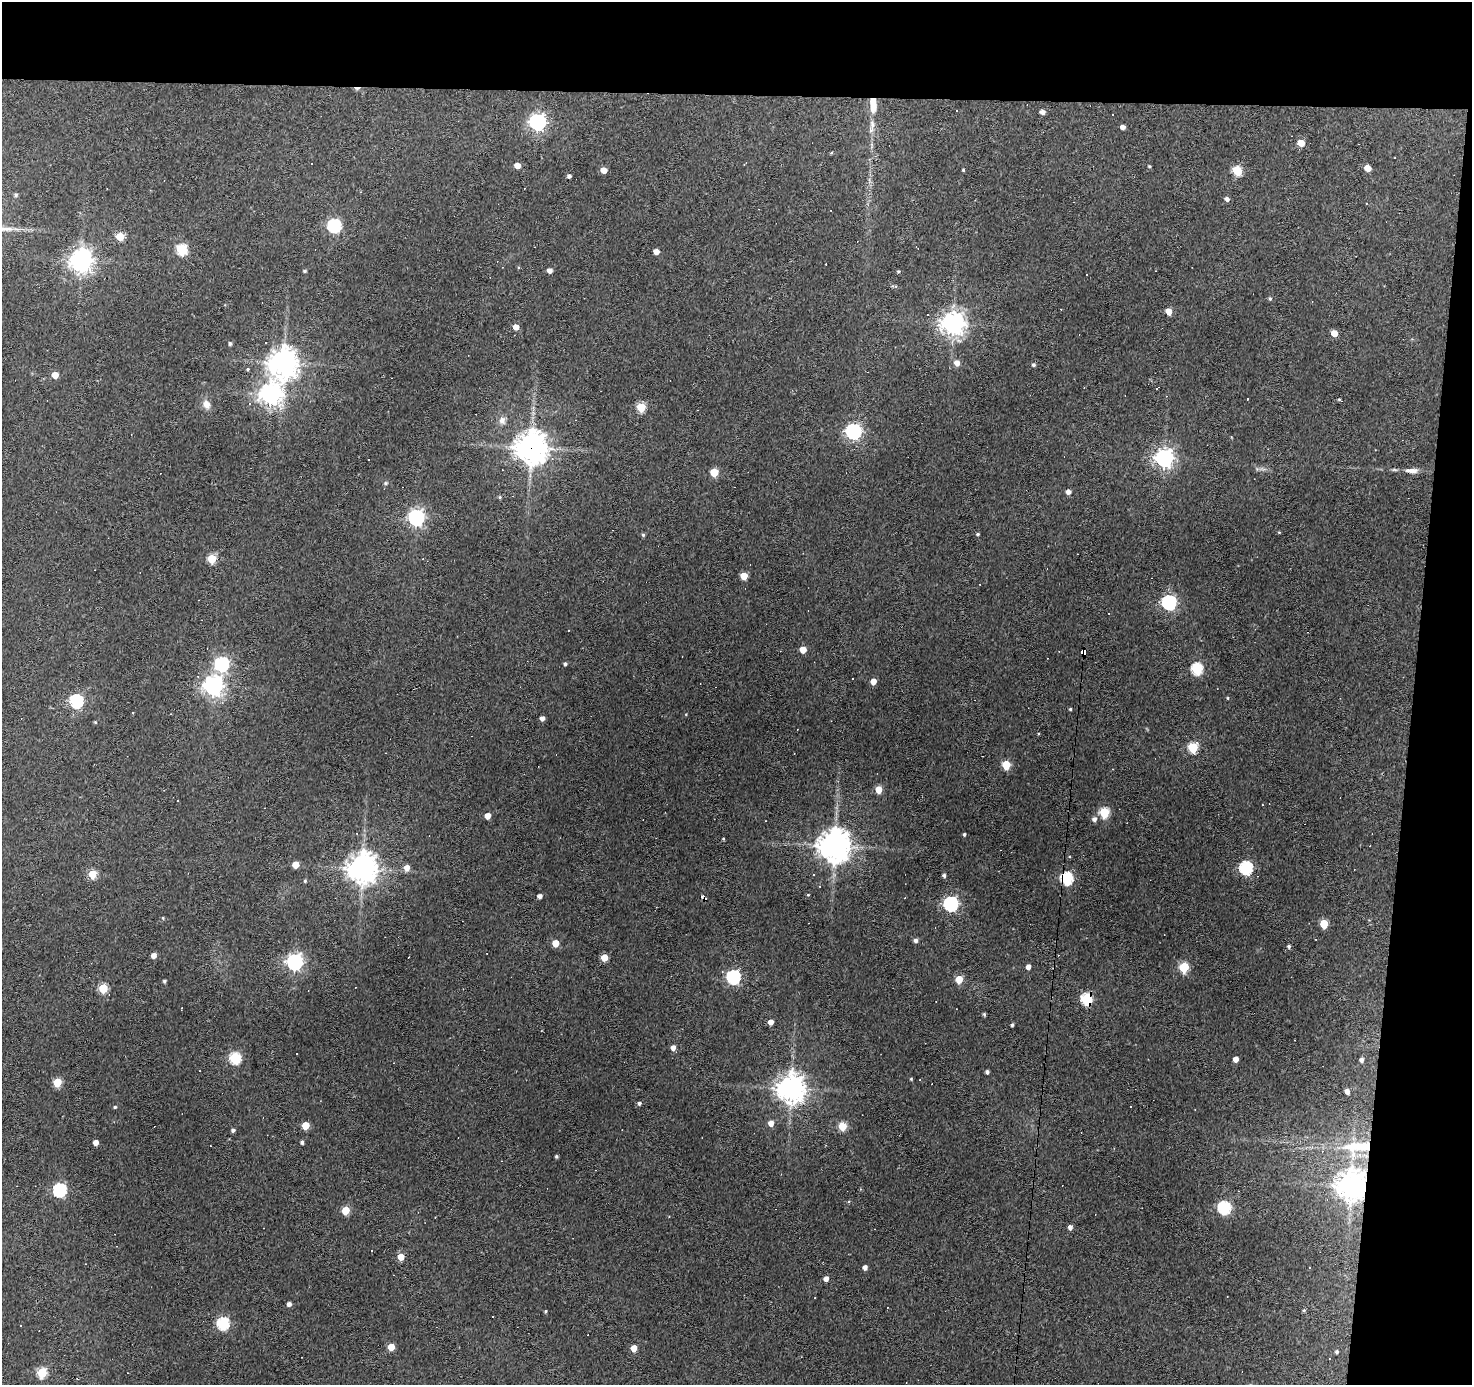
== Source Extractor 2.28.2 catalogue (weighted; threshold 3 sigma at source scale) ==
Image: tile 3 of 3 x 3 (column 3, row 1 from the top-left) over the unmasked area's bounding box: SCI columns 2942-4411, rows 2955-4337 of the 4411 x 4436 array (HDU 1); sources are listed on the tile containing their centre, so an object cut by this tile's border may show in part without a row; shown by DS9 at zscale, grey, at full resolution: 1 PNG px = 1 image px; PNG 1474 x 1387 px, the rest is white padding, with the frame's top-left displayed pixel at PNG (2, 2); no overlay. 11% of this frame is shown black and not used: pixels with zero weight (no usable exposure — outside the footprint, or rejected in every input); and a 3 px margin inside the footprint's outer edge (the drizzle kernel's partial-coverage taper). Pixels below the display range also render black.
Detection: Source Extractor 2.28.2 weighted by HDU 2 'WHT'; one run over the whole footprint, this tile lists its part. Background 0.112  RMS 0.0086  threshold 0.0389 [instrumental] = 3 sigma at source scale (4.5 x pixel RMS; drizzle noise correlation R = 1.50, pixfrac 1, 0.05/0.05 arcsec/px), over >= 5 px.
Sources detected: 197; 42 cosmic-ray / hot-pixel residue — not listed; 1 inside a brighter listed object's ellipse — not listed separately; the other 154 listed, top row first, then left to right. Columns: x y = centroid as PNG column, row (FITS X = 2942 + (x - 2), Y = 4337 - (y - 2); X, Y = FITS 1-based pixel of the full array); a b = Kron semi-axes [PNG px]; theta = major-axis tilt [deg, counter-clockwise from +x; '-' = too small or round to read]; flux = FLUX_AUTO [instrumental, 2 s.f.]
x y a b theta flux
873 105 18 7 -88 14
956 110 3 3 - 4.2
1042 112 5 4 - 3.8
1112 114 2 2 - 0.73
537 122 7 6 - 310
872 126 22 6 82 7.1
1123 127 4 4 - 4
1301 143 5 5 - 14
831 153 4 3 - 0.8
312 163 3 3 - 1.7
517 165 5 5 - 8
1149 166 4 3 - 0.93
1367 168 5 5 - 11
604 170 5 5 - 9
963 170 3 3 - 1
1237 171 6 5 - 45
569 176 4 4 - 2.4
16 195 5 4 - 1.5
1227 199 5 4 - 2.8
1366 203 3 2 - 0.56
334 226 6 6 - 140
120 236 5 5 - 21
182 249 6 5 - 64
656 252 5 4 - 6
81 260 8 7 - 730
549 270 4 4 - 4.6
305 271 4 3 - 1.3
898 271 4 4 - 1.2
1086 275 3 3 - 2.4
892 286 6 5 - 1.5
1270 299 5 4 - 1.3
1312 302 3 2 - 0.6
1169 311 5 4 - 11
953 324 8 8 - 690
516 327 5 4 - 8
1334 333 5 4 - 14
230 343 4 4 - 1.7
283 363 10 10 - 990
957 363 6 5 - 6.3
1033 365 5 4 - 1.8
248 369 4 4 - 0.97
55 375 5 5 - 13
270 394 8 8 - 610
1247 399 3 2 - 0.75
1339 399 4 4 - 0.96
206 404 10 8 -69 6.2
641 407 5 5 - 40
502 420 10 8 -82 4.8
853 431 6 6 - 240
531 447 11 10 - 1200
1164 458 7 7 - 450
1411 471 18 7 -2 6.2
714 472 5 5 - 23
386 483 6 5 - 1.3
1068 492 5 5 - 4.1
500 497 5 4 - 1
416 517 7 6 - 290
1279 532 3 3 - 0.71
978 534 4 3 - 1.1
643 535 5 4 - 1.4
212 559 5 5 - 34
744 576 5 5 - 16
1169 602 6 6 - 200
568 631 3 2 - 0.63
803 650 5 5 - 11
1084 652 6 4 87 200
222 664 6 6 - 160
565 664 4 4 - 1.8
1197 669 6 5 - 85
873 681 5 4 - 7.5
213 686 7 7 - 520
1227 698 4 3 - 0.7
76 701 6 6 - 140
1070 709 3 3 - 1
542 718 4 4 - 4.2
95 722 4 3 - 0.81
1193 747 5 5 - 59
1006 765 5 5 - 30
878 790 5 5 - 15
178 800 2 2 - 0.56
1104 813 6 5 - 56
487 816 5 4 - 7.8
1094 819 6 6 - 3.3
964 834 4 3 - 1.3
723 839 4 3 - 0.79
835 846 10 10 - 1300
295 865 5 5 - 14
363 868 10 9 - 1100
407 868 6 5 - 7.2
1246 868 6 6 - 130
92 874 5 5 - 32
944 875 4 3 - 2.4
1066 878 6 6 - 120
305 881 5 4 - 1.1
808 895 4 3 - 0.74
540 896 4 4 - 3.7
951 904 6 6 - 210
163 918 5 3 - 0.79
1324 924 5 5 - 32
915 940 4 4 - 2.9
555 943 5 5 - 14
1289 946 5 4 - 1.6
154 955 5 4 - 5.8
604 957 5 5 - 16
295 962 7 6 - 290
1028 967 4 4 - 4.3
1184 967 6 5 - 48
733 977 6 6 - 150
959 979 5 5 - 20
164 981 4 3 - 1.5
103 988 5 5 - 44
1086 999 5 5 - 84
1090 1000 7 3 85 120
984 1014 4 3 - 1.5
771 1022 4 4 - 6.3
1012 1025 3 3 - 1.7
673 1048 5 4 - 5.2
235 1058 6 5 - 83
1235 1059 4 4 - 7
1361 1060 6 5 - 3
987 1072 4 3 - 2.1
911 1079 4 3 - 0.9
57 1082 5 5 - 33
791 1088 9 9 - 1000
1347 1091 5 4 - 4.7
639 1103 5 4 - 2.1
115 1107 4 4 - 1.1
1131 1107 3 2 - 1
771 1123 5 5 - 6.4
305 1125 5 5 - 21
842 1126 5 5 - 33
233 1130 4 4 - 2
302 1142 4 3 - 2
96 1143 4 4 - 6.5
1358 1147 48 22 9 62
556 1156 3 3 - 1.4
1351 1186 10 9 - 1000
60 1190 6 6 - 140
1224 1208 6 6 - 120
345 1210 5 5 - 27
1070 1227 4 4 - 3.8
401 1257 5 4 - 15
865 1267 4 4 - 4.3
1310 1268 3 2 - 1
826 1279 5 4 - 4.8
815 1298 2 2 - 0.54
289 1304 4 4 - 3.8
1304 1310 5 4 - 1.1
545 1311 4 3 - 1
223 1324 6 6 - 100
391 1347 5 5 - 18
634 1348 5 4 - 14
1337 1352 4 4 - 1.7
42 1373 5 5 - 56
Overlapping masked pixels (flux is a lower limit): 7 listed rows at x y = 873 105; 531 447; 1084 652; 1066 878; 1090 1000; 1358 1147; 1351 1186